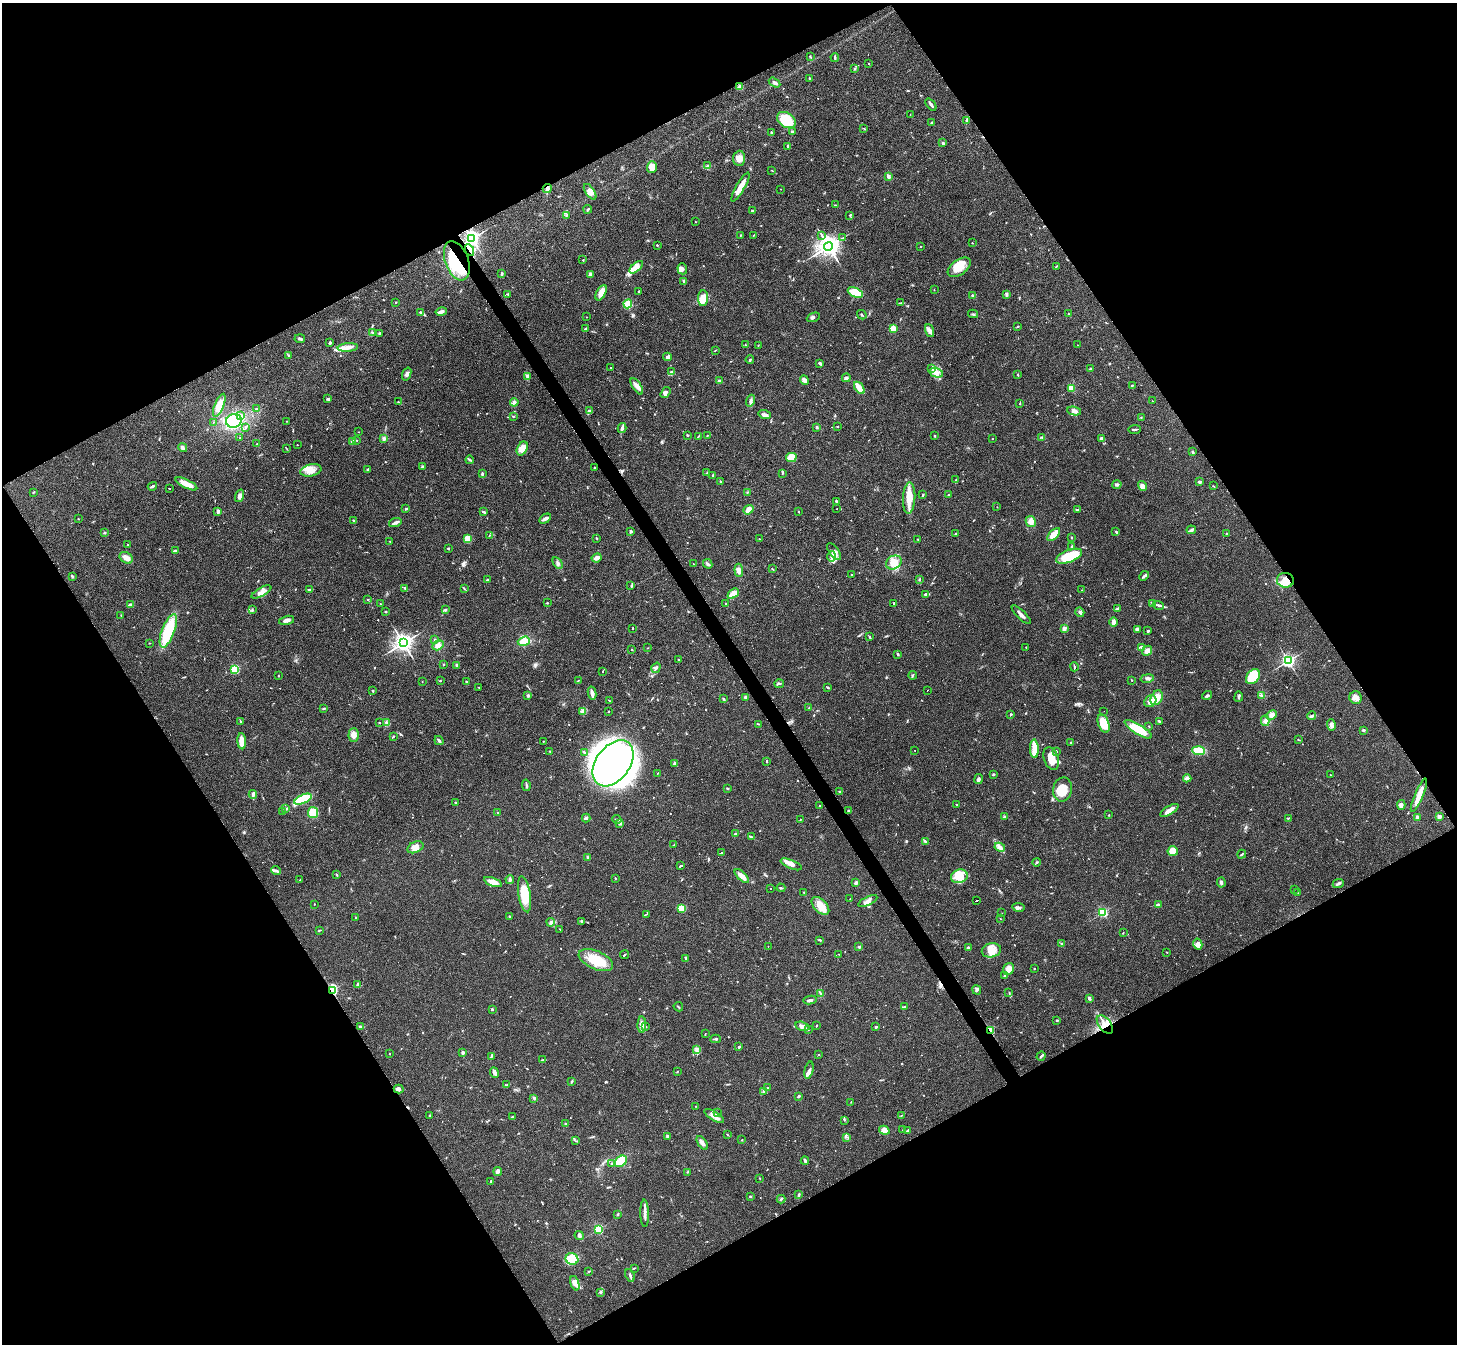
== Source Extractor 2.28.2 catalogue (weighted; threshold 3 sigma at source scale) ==
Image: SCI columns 1-5818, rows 154-5521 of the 5818 x 5810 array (HDU 1 of 3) = the unmasked area's bounding box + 8 px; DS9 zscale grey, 4 x 4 block average (1 PNG px = mean of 4 x 4 image px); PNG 1459 x 1346 px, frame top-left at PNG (2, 3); each listed source drawn as its Kron ellipse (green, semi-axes under 4 px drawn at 4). Shown black and unused: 48% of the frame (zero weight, under 3 of 4 exposures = <1% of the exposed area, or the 3 px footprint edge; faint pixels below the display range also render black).
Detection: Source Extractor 2.28.2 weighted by HDU 2 'WHT'. Background 0.0538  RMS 0.0051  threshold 0.0228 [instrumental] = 3 sigma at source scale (4.5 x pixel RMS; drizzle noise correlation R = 1.50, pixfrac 1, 0.05/0.05 arcsec/px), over >= 5 px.
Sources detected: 810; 3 too faint to see at this stretch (4 x 4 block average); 2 inside a brighter object's white glare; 35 cosmic-ray / hot-pixel residue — neither listed nor drawn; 15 coinciding with a brighter row at this scale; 49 inside a brighter listed object's ellipse — not listed separately; of the other 706, all 500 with FLUX_AUTO >= 1.26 (the completeness limit of this list) listed and drawn (206 fainter detections not listed), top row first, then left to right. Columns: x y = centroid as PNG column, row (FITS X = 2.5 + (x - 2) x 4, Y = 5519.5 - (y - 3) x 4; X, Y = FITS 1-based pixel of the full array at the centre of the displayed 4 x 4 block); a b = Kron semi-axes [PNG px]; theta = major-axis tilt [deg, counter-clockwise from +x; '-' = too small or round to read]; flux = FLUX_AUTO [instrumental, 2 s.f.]
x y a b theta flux
810 57 3 2 - 2.5
835 57 4 2 - 5.5
868 64 2 2 - 1.4
855 69 2 2 - 1.3
809 78 2 2 - 2.3
774 83 6 2 -33 8
740 87 2 2 - 90
931 104 7 2 -51 8.6
910 115 2 2 - 1.5
786 120 10 7 -34 97
966 121 3 2 - 7.6
931 122 2 2 - 3.7
864 128 3 2 - 1.3
792 131 2 2 - 12
772 132 3 2 - 1.9
943 143 4 3 - 3.7
788 146 3 2 - 5.5
739 158 7 6 - 17
707 166 4 3 - 4.8
652 167 6 5 - 22
771 170 2 2 - 1.5
888 176 3 2 - 9.3
740 187 16 3 60 46
547 189 4 3 - 6.8
781 189 2 2 - 1.3
590 192 9 4 -56 16
835 205 3 2 - 2
588 209 4 2 - 3.9
752 210 2 2 - 12
566 215 3 2 - 2
850 215 3 2 - 2.8
695 222 2 2 - 1.4
741 235 3 2 - 2.6
754 235 2 2 - 1.8
822 235 4 2 - 3.8
472 238 3 2 - 890
842 238 2 2 - 1.3
972 243 2 2 - 1.3
657 245 3 2 - 1.9
828 246 4 4 - 2000
921 246 2 2 - 1.4
469 250 6 2 -62 8
583 260 3 2 - 1.8
457 261 20 11 -70 160
1056 266 4 2 - 1.7
636 267 8 4 41 26
959 267 13 7 36 55
682 269 5 5 - 8.6
502 274 4 2 - 4.5
591 274 4 3 - 10
684 281 4 2 - 5.4
934 290 2 2 - 1.5
638 292 3 2 - 2.2
601 293 8 4 61 26
855 293 8 4 -25 72
508 294 3 2 - 2.7
1007 294 2 2 - 1.8
973 296 2 2 - 29
703 298 8 5 88 31
396 302 2 2 - 1.9
901 303 2 2 - 1.4
628 304 4 3 - 38
441 312 6 3 14 11
421 313 3 2 - 6.8
973 314 5 2 - 3.3
1069 314 3 2 - 1.8
862 315 5 2 - 2.4
586 317 2 2 - 2
813 317 7 2 23 5.8
1018 326 3 2 - 2.3
893 328 3 3 - 43
585 329 3 2 - 4
929 331 7 4 -69 11
372 332 2 2 - 1.4
379 333 3 2 - 2.2
300 339 5 2 - 4.7
330 343 2 2 - 6.6
745 345 2 2 - 1.3
758 345 2 2 - 1.3
1078 345 2 2 - 2.1
348 347 10 4 5 19
716 350 4 2 - 1.7
289 355 2 2 - 2.6
668 357 4 4 - 9.5
750 359 4 2 - 2.8
820 363 3 3 - 5.5
610 368 2 2 - 76
932 368 4 2 - 3.7
1090 369 3 2 - 3.2
671 371 3 2 - 5.1
936 373 7 4 -14 18
407 374 6 4 71 8.9
1018 374 3 2 - 3.4
527 377 3 2 - 4.1
846 378 4 3 - 4.6
804 380 5 3 - 11
720 381 2 2 - 30
1133 385 2 2 - 1.8
637 386 9 4 -56 17
859 388 7 3 -54 48
1071 388 2 2 - 150
665 393 6 3 57 11
328 399 3 3 - 4.3
750 401 6 2 71 5.9
1152 401 2 2 - 2.6
398 402 2 2 - 2.3
514 402 4 3 - 7.9
1020 404 3 2 - 1.9
219 405 12 4 68 46
256 409 2 2 - 3.3
589 410 4 2 - 4.9
1074 411 7 3 -11 11
241 415 2 2 - 1.7
765 415 6 2 -19 14
513 416 3 2 - 2.3
1141 417 2 2 - 1.6
234 421 8 7 - 120
287 421 2 2 - 1.3
213 422 3 2 - 1.4
837 426 2 2 - 2
817 427 3 2 - 4.7
245 428 3 2 - 2.9
622 428 5 2 - 12
1135 429 6 2 7 4.2
358 432 2 2 - 1.3
688 435 3 2 - 2.8
707 435 2 2 - 1.6
698 436 4 2 - 3
934 436 2 2 - 3.2
1042 437 3 2 - 2.5
240 438 2 2 - 77
384 438 3 3 - 6
1101 438 3 2 - 5
992 439 2 2 - 3.8
357 440 2 2 - 1.4
352 441 3 2 - 8.5
257 444 2 2 - 2.2
297 445 2 2 - 3.3
183 448 5 3 - 7.3
286 448 2 2 - 1.4
522 448 7 5 62 35
1192 452 4 2 - 4.7
791 457 5 4 - 42
470 460 4 2 - 3.1
422 467 4 2 - 4.4
594 468 2 2 - 1.8
368 469 3 2 - 3.8
311 470 11 6 13 31
707 473 2 2 - 1.8
782 473 3 2 - 2.2
482 474 3 2 - 4.8
712 475 2 2 - 2.8
956 480 2 2 - 2.5
720 482 3 2 - 2.8
1199 482 2 2 - 24
186 484 12 4 -25 34
1117 484 5 2 - 5.4
152 486 5 2 - 4.5
1142 486 5 4 - 16
1213 486 3 2 - 1.8
169 488 2 2 - 180
34 492 3 2 - 3
747 492 2 2 - 1.8
923 495 3 2 - 2.6
949 495 2 2 - 2.4
240 496 6 4 74 12
909 498 15 6 87 49
836 502 3 2 - 4.2
997 507 2 2 - 1.7
406 509 2 2 - 3.9
837 509 2 2 - 8.5
748 510 5 3 - 17
1078 510 3 2 - 3.3
218 511 3 2 - 7.5
798 511 2 2 - 1.4
483 512 3 2 - 5.8
78 519 2 2 - 1.4
545 519 6 2 31 13
353 520 2 2 - 2.1
395 522 6 2 19 8.1
1031 522 5 5 - 17
1191 530 5 2 - 5.4
631 531 3 2 - 6.8
1116 532 3 2 - 3
105 533 2 2 - 1.8
1226 533 2 2 - 3.5
956 534 2 2 - 2
489 535 3 2 - 1.6
1054 535 8 4 46 39
1072 537 2 2 - 3
468 538 2 2 - 28
596 538 4 2 - 1.8
759 539 2 2 - 1.7
918 539 2 2 - 2.2
390 541 2 2 - 2
127 544 2 2 - 1.6
1072 546 3 3 - 3.5
448 548 2 2 - 10
175 551 3 2 - 7.3
834 552 10 4 -52 14
1069 556 14 6 21 86
832 557 5 3 - 9.2
126 558 7 5 -33 18
597 558 5 4 - 9.2
894 562 8 6 29 27
558 563 6 3 -58 7
693 564 2 2 - 1.6
708 564 5 2 - 4.8
772 569 3 2 - 2
739 570 6 3 -85 14
852 575 2 2 - 1.8
72 576 4 2 - 3.9
1144 576 5 2 - 7.8
919 579 3 2 - 2
487 580 2 2 - 4.3
1285 580 8 7 - 43
631 586 2 2 - 1.8
405 588 3 2 - 4.7
464 588 3 2 - 1.5
310 590 2 2 - 1.4
1082 590 3 2 - 1.3
261 592 11 4 29 17
733 594 7 3 41 36
926 594 4 3 - 5.1
368 599 3 2 - 2
547 603 2 2 - 5
894 603 2 2 - 11
380 604 2 2 - 2.4
726 604 2 2 - 3
1153 604 3 2 - 2.6
130 605 3 2 - 16
1158 605 5 2 - 6
252 609 4 2 - 2.6
1117 609 3 2 - 3.4
445 610 3 2 - 3.7
386 612 2 2 - 1.5
1080 612 5 2 - 3.4
1021 615 13 2 -45 11
121 616 2 2 - 1.3
286 620 8 3 15 11
1114 622 5 3 - 14
632 628 2 2 - 2.4
1064 629 4 2 - 11
1137 630 4 3 - 4.6
168 631 18 6 70 190
1148 631 3 2 - 4.5
870 637 3 2 - 4.8
435 640 2 2 - 2.9
524 641 6 4 18 38
150 643 2 2 - 2
403 643 4 3 - 1400
438 645 6 4 30 15
1026 647 2 2 - 2.1
1141 647 3 2 - 6.1
648 648 2 2 - 1.3
632 650 2 2 - 1.9
1147 651 6 4 47 21
897 654 3 2 - 4.3
678 659 2 2 - 2.3
1288 661 3 2 - 640
444 664 2 2 - 1.8
457 665 3 2 - 7.8
1074 667 5 2 - 3.1
656 668 5 3 - 6.9
235 669 2 2 - 260
603 671 2 2 - 210
913 675 4 2 - 3.3
279 676 2 2 - 1.5
1253 677 8 6 49 110
1147 678 7 2 11 6.7
578 680 2 2 - 1.3
1132 680 2 2 - 1.3
422 681 2 2 - 1.3
440 681 2 2 - 2.2
466 681 2 2 - 2.7
779 684 5 2 - 4.1
479 688 2 2 - 1.4
828 688 4 2 - 2.8
927 690 2 2 - 49
373 691 2 2 - 3.4
592 693 7 3 -78 14
528 695 4 2 - 6
1207 695 5 2 - 5.2
1261 696 3 3 - 4.3
746 697 4 3 - 5.7
1239 697 5 2 - 3.8
1157 698 8 5 62 32
1356 698 6 6 - 17
723 699 4 2 - 3.3
609 701 2 2 - 1.6
1150 701 6 5 - 18
809 707 2 2 - 1.6
324 708 2 2 - 2.3
583 711 3 3 - 5.8
608 711 2 2 - 1.7
1104 711 2 2 - 2.3
1011 714 2 2 - 5
1272 715 5 3 - 13
1312 716 4 2 - 4.5
1159 721 2 2 - 4.6
1265 721 5 3 - 7
241 722 3 2 - 2.1
379 723 2 2 - 3.2
387 723 3 3 - 4.8
1104 723 10 5 -68 56
758 724 3 2 - 2
1331 725 6 4 -87 11
1149 726 2 2 - 1.5
1138 729 16 5 -31 81
1364 730 4 2 - 3.3
354 735 7 5 88 19
393 737 3 2 - 2.2
1298 740 3 2 - 1.9
242 741 8 3 -86 35
439 741 5 2 - 6.1
543 741 2 2 - 1.9
1070 743 2 2 - 1.8
1034 749 9 4 -87 25
915 750 2 2 - 23
550 751 2 2 - 2.3
1056 751 3 2 - 1.5
1199 751 6 4 -4 49
585 752 3 2 - 3.4
1051 759 12 7 -72 43
767 761 3 2 - 2.7
613 763 26 17 54 970
674 763 3 2 - 2.2
658 773 2 2 - 1.5
993 775 2 2 - 2.6
1331 775 2 2 - 1.3
1187 778 4 4 - 8.1
978 779 5 3 - 7.5
526 785 6 2 -82 5.3
727 788 3 2 - 2.1
1063 789 12 9 77 63
840 791 4 2 - 3
253 794 4 2 - 13
1419 795 18 4 67 34
303 799 9 4 25 100
456 803 3 2 - 2.8
956 804 2 2 - 1.8
1401 805 5 4 - 13
819 806 2 2 - 2.3
286 809 3 3 - 3.7
848 810 2 2 - 2.6
1169 810 10 4 31 17
282 811 2 2 - 1.7
313 813 5 5 - 41
498 813 2 2 - 1.5
1108 815 2 2 - 1.6
1439 816 3 3 - 10
1005 817 2 2 - 1.9
1417 817 2 2 - 9.2
586 818 4 2 - 3.5
1288 818 3 2 - 2.4
617 819 4 2 - 3.8
800 820 2 2 - 1.3
620 823 3 2 - 3.8
735 834 4 2 - 3.2
751 837 4 2 - 3.4
925 842 3 2 - 6.4
673 845 2 2 - 1.9
415 847 8 5 24 16
1000 847 5 4 - 10
1173 851 5 5 - 30
721 853 3 2 - 200
1242 854 4 2 - 3.1
588 858 3 2 - 3.3
1036 862 4 2 - 3
791 864 11 4 -22 16
680 866 3 2 - 140
276 870 5 3 - 6.9
337 875 3 2 - 3
742 876 9 3 -43 33
959 876 8 6 16 45
615 878 2 2 - 1.8
300 880 2 2 - 2.3
510 880 4 3 - 6.3
493 882 9 3 -20 23
1221 882 5 3 - 5.2
856 883 3 2 - 10
1338 884 6 2 24 5.6
770 888 2 2 - 62
781 888 4 2 - 3.1
1294 889 3 2 - 1.9
804 892 2 2 - 2.1
1298 893 2 2 - 1.3
524 894 18 6 -81 67
850 899 2 2 - 1.6
868 901 10 3 26 13
977 901 3 2 - 110
314 904 2 2 - 1.4
1158 905 4 2 - 10
820 906 10 6 -45 44
1018 907 6 3 -9 7.6
681 908 4 3 - 56
1103 912 2 2 - 360
1002 913 2 2 - 1.5
646 914 2 2 - 1.4
355 917 2 2 - 1.7
509 917 2 2 - 1.7
1000 919 2 2 - 1.7
582 921 4 2 - 3.9
551 922 4 2 - 4.2
560 929 3 2 - 1.9
319 930 3 2 - 1.8
1123 933 3 2 - 1.7
820 940 3 2 - 4.8
1061 944 2 2 - 2.6
1198 944 5 4 - 16
768 946 2 2 - 1.6
859 947 2 2 - 3.6
968 948 2 2 - 18
991 950 10 7 14 35
1167 952 2 2 - 1.4
839 954 2 2 - 1.9
624 955 4 2 - 2.4
686 958 3 2 - 3.3
596 960 18 9 -24 86
1008 969 6 5 - 26
1034 969 2 2 - 1.3
1005 976 2 2 - 17
357 985 4 2 - 5.4
332 990 2 2 - 420
977 990 5 3 - 6.2
1009 992 2 2 - 1.5
820 993 4 2 - 2.1
1089 998 3 3 - 6.9
810 1000 6 2 9 7.1
678 1007 5 2 - 2.2
904 1007 3 2 - 3.2
492 1009 2 2 - 3.5
1057 1020 2 2 - 7.2
642 1024 8 3 87 14
1105 1024 11 6 -51 31
360 1026 4 2 - 4
803 1026 7 3 -14 12
816 1026 2 2 - 2.4
646 1027 2 2 - 2.1
876 1027 2 2 - 4.5
808 1029 2 2 - 1.5
990 1030 2 2 - 67
705 1034 2 2 - 1.5
716 1039 5 2 - 3.7
739 1047 2 2 - 4.3
696 1050 4 2 - 5.3
463 1052 3 2 - 6.9
389 1053 2 2 - 1.5
819 1055 2 2 - 1.4
491 1056 3 2 - 3.1
1041 1056 5 2 - 4.2
543 1060 3 2 - 2.2
809 1070 9 3 76 11
677 1071 2 2 - 1.8
494 1072 5 3 - 11
572 1081 3 2 - 3.4
507 1085 3 2 - 2.4
767 1088 3 2 - 2
399 1089 5 3 - 11
763 1092 3 3 - 4.9
799 1096 3 2 - 3.9
534 1098 4 2 - 5.7
851 1102 2 2 - 1.3
696 1106 2 2 - 2.9
717 1113 2 2 - 1.5
430 1115 3 2 - 2
901 1115 2 2 - 1.7
714 1116 11 4 -32 19
512 1117 2 2 - 2.3
844 1120 3 2 - 1.3
566 1124 3 2 - 3
884 1130 5 3 - 24
903 1130 2 2 - 1.6
908 1130 4 2 - 4.6
727 1134 2 2 - 1.6
667 1137 3 3 - 3.7
847 1137 3 2 - 2.9
742 1140 2 2 - 1.4
576 1141 2 2 - 1.9
702 1143 8 3 -57 13
621 1161 7 5 42 41
805 1161 4 2 - 5.1
611 1164 2 2 - 1.8
498 1171 4 3 - 11
687 1172 3 2 - 1.9
760 1178 2 2 - 1.7
491 1181 3 2 - 2.9
799 1195 3 2 - 7.2
750 1196 3 2 - 2.3
781 1199 4 2 - 3.1
645 1213 14 3 -89 13
618 1214 2 2 - 2.1
598 1229 2 2 - 300
579 1236 5 3 - 5.7
572 1259 6 6 - 32
634 1268 3 2 - 1.9
589 1272 4 2 - 2.1
630 1275 6 2 -66 5.9
575 1283 7 4 -71 13
600 1292 3 2 - 3.5
Overlapping masked pixels (flux is a lower limit): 9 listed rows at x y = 547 189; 472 238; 469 250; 457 261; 1285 580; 332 990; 1105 1024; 990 1030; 399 1089
Diffuse or blended objects may show on this block-average render without a row.